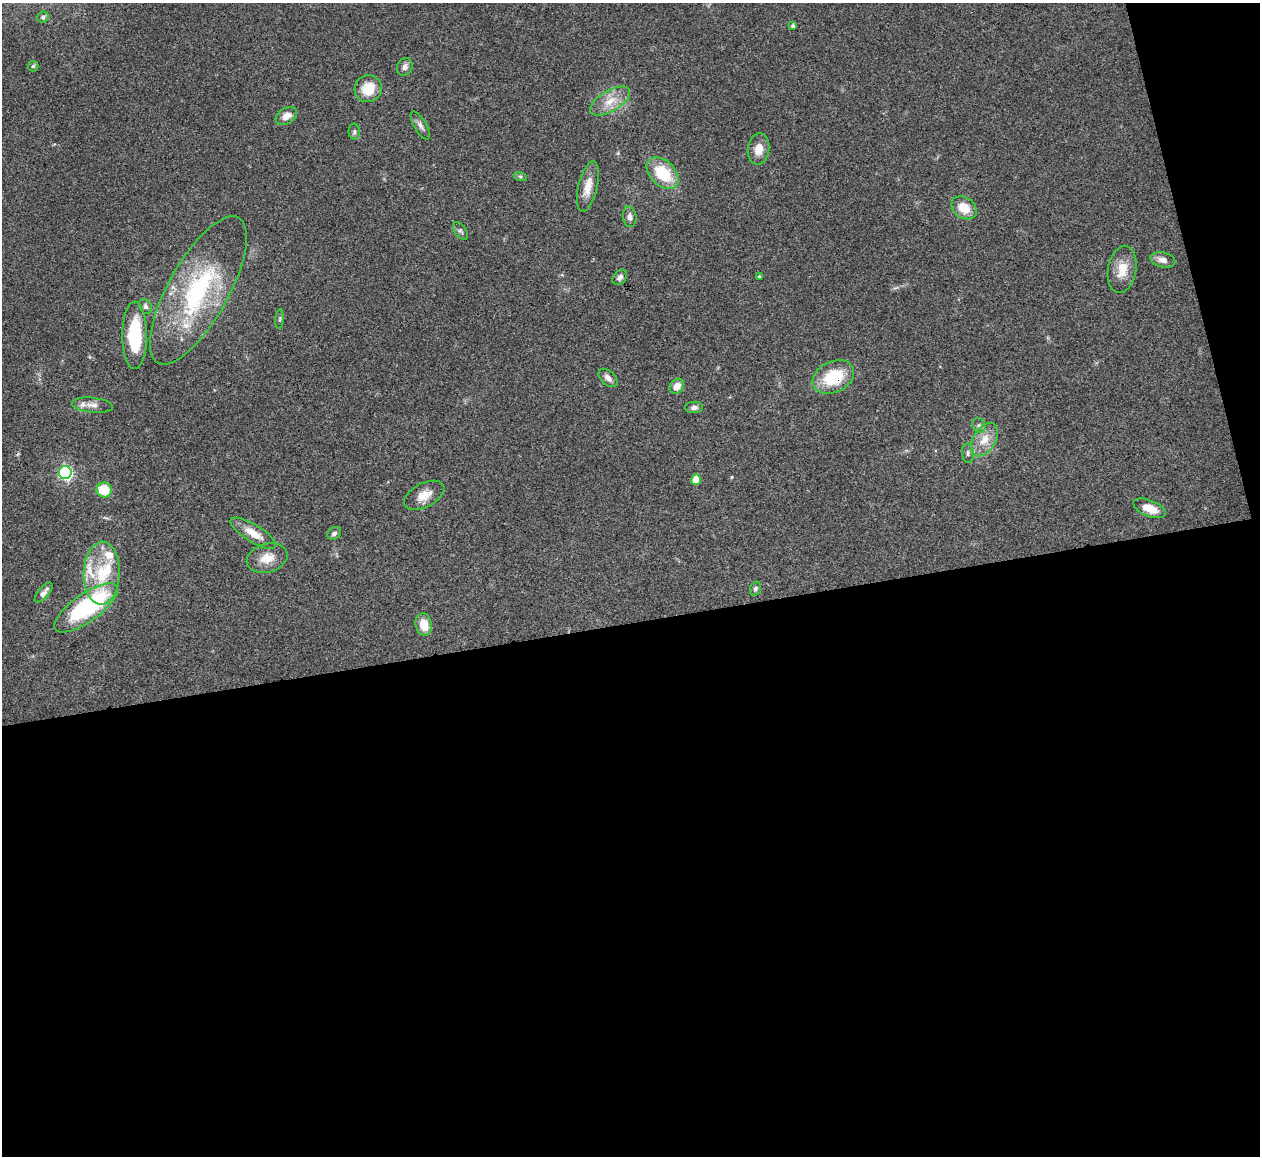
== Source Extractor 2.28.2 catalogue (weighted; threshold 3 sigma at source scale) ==
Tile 16 of 4 x 4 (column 4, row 4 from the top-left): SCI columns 3776-5033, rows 259-1412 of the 5033 x 5015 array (HDU 1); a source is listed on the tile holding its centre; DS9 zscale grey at full resolution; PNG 1262 x 1158 px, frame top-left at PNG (2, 3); each listed source drawn as its Kron ellipse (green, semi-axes under 4 px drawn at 4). Shown black and unused: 49% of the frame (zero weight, under 3 of 4 exposures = <1% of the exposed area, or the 3 px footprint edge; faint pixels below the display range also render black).
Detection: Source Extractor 2.28.2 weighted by HDU 2 'WHT'; one run over the whole footprint, this tile lists its part. Background 0.0492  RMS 0.0049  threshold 0.0219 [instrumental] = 3 sigma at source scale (4.5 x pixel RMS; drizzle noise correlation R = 1.50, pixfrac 1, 0.05/0.05 arcsec/px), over >= 5 px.
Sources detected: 49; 1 inside a brighter object's white glare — neither listed nor drawn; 3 inside a brighter listed object's ellipse — not listed separately; the other 45 listed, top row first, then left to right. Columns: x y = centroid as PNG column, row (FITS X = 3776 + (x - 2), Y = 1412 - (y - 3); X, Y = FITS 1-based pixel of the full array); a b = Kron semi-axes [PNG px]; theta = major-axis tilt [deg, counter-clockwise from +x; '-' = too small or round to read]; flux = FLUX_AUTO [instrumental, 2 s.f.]
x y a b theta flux
43 17 6 5 - 1.3
793 26 4 4 - 1
33 66 5 5 - 0.65
405 67 9 7 62 2.4
368 89 14 13 - 10
610 101 22 10 31 8
286 116 11 7 33 4
420 125 16 6 -60 2.1
354 131 8 5 -89 1.2
759 149 16 11 81 5.8
663 173 19 12 -44 19
520 176 6 4 -19 0.79
588 187 26 9 77 6.9
964 208 14 10 -34 8.7
630 217 10 6 -84 2.2
460 231 10 6 -55 1.3
1163 260 12 7 -11 3.3
1122 269 24 14 80 8.8
759 276 3 3 - 0.8
620 277 8 6 51 1.9
198 290 83 30 61 68
146 306 8 6 -59 1.6
280 319 10 4 85 0.85
135 335 33 12 90 30
833 377 22 15 26 22
608 378 11 7 -42 2.4
677 386 8 6 48 4.7
93 405 20 7 -6 3.7
694 408 9 5 2 1.7
979 425 7 6 - 1.5
984 439 18 11 59 7.3
968 453 10 6 -85 1.4
65 472 6 6 - 93
696 480 5 5 - 5.8
104 490 8 7 - 13
424 495 22 12 27 6.5
1150 508 17 8 -22 7
253 533 26 8 -32 7.4
334 533 7 5 36 1.3
267 558 21 14 16 7.2
102 573 31 18 88 22
755 588 7 5 69 1.1
44 593 12 5 50 2.2
86 608 37 14 35 64
424 624 11 8 -78 7.4
Overlapping masked pixels (flux is a lower limit): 1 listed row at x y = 833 377